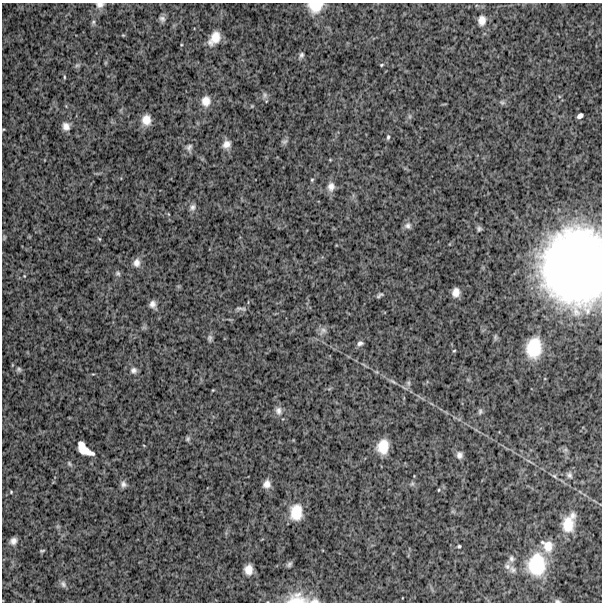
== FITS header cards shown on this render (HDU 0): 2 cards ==
NAXIS1  =                  600
NAXIS2  =                  600

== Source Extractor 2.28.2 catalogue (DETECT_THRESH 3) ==
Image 600 x 600 px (HDU 0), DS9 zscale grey, 1 PNG px = 1 image px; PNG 604 x 604 px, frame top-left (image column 1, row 600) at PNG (2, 3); no overlay
Background 1150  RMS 250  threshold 756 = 3 sigma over >= 5 px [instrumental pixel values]
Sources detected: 78; all 78 listed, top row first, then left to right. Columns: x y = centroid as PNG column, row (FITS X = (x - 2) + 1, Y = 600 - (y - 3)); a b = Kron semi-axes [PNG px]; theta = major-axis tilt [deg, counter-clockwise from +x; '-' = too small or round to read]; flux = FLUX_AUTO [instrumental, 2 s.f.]
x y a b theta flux
100 5 10 7 8 7.2e+04
315 7 16 12 3 3.0e+05
162 19 9 7 -42 5.6e+04
482 20 14 10 86 1.5e+05
93 22 6 5 - 3.0e+04
215 38 14 8 56 2.4e+05
301 55 8 6 73 4.4e+04
77 65 8 5 20 3.6e+04
382 65 5 3 - 1.8e+04
64 77 5 3 - 1.7e+04
265 95 10 6 -90 4.7e+04
206 101 13 10 85 1.7e+05
502 102 9 6 -28 3.9e+04
252 106 5 3 - 1.5e+04
410 116 6 4 72 3.0e+04
580 116 6 4 33 5.9e+04
146 120 10 9 - 1.8e+05
66 126 10 10 - 1.1e+05
388 137 7 4 80 3.2e+04
284 142 9 6 19 4.1e+04
226 144 10 8 42 1.1e+05
189 148 13 9 88 7.2e+04
330 160 5 3 - 1.5e+04
312 180 5 4 - 2.1e+04
331 187 13 10 86 1.2e+05
192 207 9 8 - 6.4e+04
408 226 10 8 -11 6.6e+04
479 229 6 5 - 3.8e+04
4 238 7 4 90 2.2e+04
99 239 5 4 - 1.8e+04
136 263 11 9 81 1.1e+05
573 266 66 54 85 8.7e+06
118 273 8 7 - 4.2e+04
24 276 3 3 - 1.2e+04
456 292 9 7 79 1.3e+05
380 295 9 4 36 3.9e+04
153 304 9 7 -63 8.8e+04
241 309 16 5 -5 5.0e+04
323 331 12 9 52 8.9e+04
210 338 9 6 -87 4.5e+04
360 343 9 7 20 5.8e+04
534 348 21 15 80 6.4e+05
454 351 4 3 - 1.6e+04
19 369 6 6 - 3.3e+04
134 370 9 8 - 6.8e+04
393 382 11 4 -32 4.5e+04
408 383 6 5 - 3.5e+04
213 390 4 3 - 1.4e+04
278 411 12 9 -78 9.5e+04
480 411 9 5 88 3.7e+04
188 439 7 6 - 3.6e+04
383 446 14 11 81 3.3e+05
84 449 17 8 -40 3.0e+05
459 455 9 8 - 7.8e+04
69 464 9 5 -46 3.4e+04
569 475 9 7 -54 5.6e+04
554 476 6 5 - 3.0e+04
123 484 9 7 -87 6.3e+04
267 484 9 8 - 1.0e+05
412 484 7 5 68 3.2e+04
439 490 5 3 - 1.5e+04
11 492 4 4 - 1.7e+04
296 512 17 13 86 3.6e+05
569 523 21 12 72 4.0e+05
13 541 7 6 - 8.2e+04
459 546 4 4 - 2.3e+04
547 546 19 14 -53 2.6e+05
42 551 5 3 - 2.2e+04
512 559 10 7 -79 6.7e+04
289 564 7 4 51 4.1e+04
536 564 27 22 84 8.6e+05
507 566 9 8 - 6.8e+04
513 569 12 9 -45 9.3e+04
248 570 9 7 87 1.6e+05
63 584 10 7 -52 5.5e+04
297 599 29 15 0 3.7e+05
314 601 12 7 5 8.1e+04
557 601 8 5 -6 3.7e+04
At the frame edge (FLAGS 8, measured only in part): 6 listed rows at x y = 100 5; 315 7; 573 266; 297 599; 314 601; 557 601